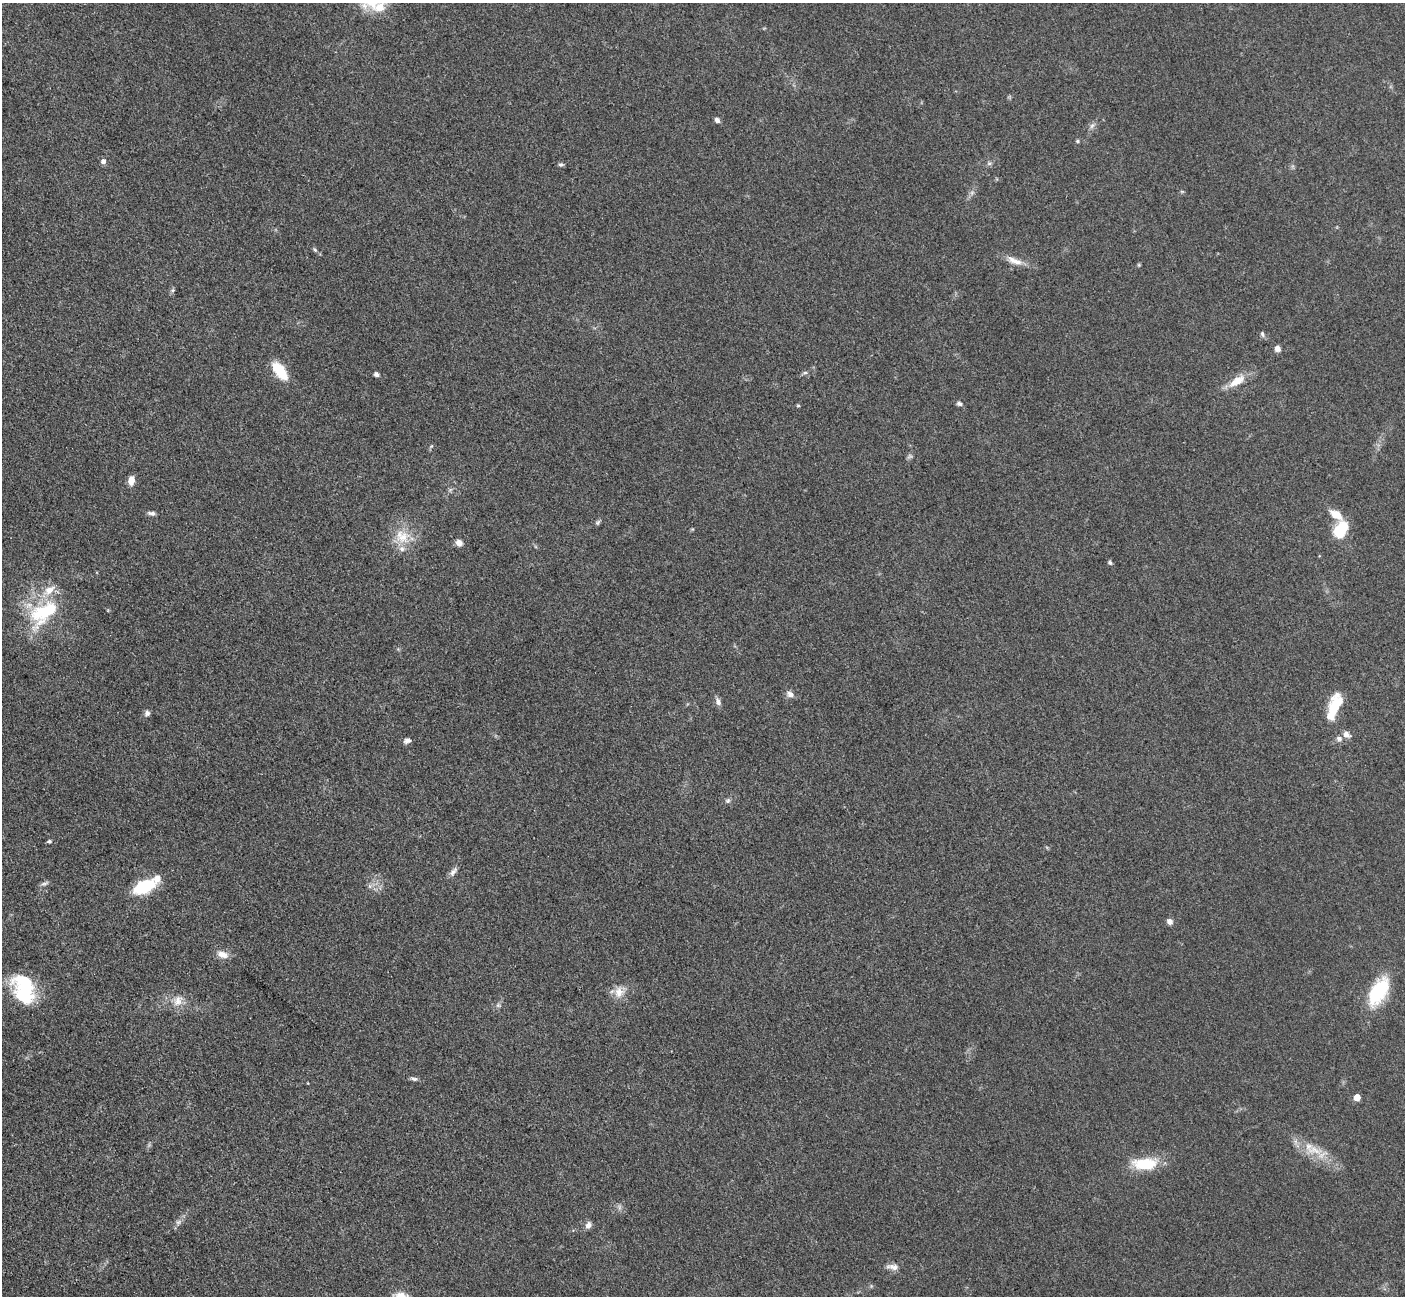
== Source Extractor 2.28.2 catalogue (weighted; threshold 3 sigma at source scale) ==
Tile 7 of 4 x 4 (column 3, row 2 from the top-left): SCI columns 2827-4229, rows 2885-4178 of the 5699 x 5661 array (HDU 1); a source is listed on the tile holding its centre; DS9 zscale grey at full resolution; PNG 1407 x 1298 px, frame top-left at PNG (2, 3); no overlay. Nothing masked; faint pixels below the display range render black.
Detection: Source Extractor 2.28.2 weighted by HDU 2 'WHT'; one run over the whole footprint, this tile lists its part. Background 0.0521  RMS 0.0055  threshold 0.0249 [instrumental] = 3 sigma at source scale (4.5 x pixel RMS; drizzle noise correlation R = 1.50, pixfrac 1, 0.05/0.05 arcsec/px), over >= 5 px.
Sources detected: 62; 1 too faint to see at this stretch — not listed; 3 inside a brighter listed object's ellipse — not listed separately; the other 58 listed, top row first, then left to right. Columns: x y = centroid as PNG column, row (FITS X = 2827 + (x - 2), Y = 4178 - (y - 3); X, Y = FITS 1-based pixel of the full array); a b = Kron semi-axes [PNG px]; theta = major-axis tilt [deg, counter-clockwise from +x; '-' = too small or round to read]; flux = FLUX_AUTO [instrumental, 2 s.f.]
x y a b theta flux
380 7 19 13 22 8.9
717 120 6 5 - 1.9
1092 126 9 6 62 1.8
1077 141 5 4 - 0.76
103 161 5 5 - 2.3
561 165 7 4 5 1.1
972 192 7 4 19 1.2
315 250 7 4 -53 0.95
1014 261 23 8 -23 5.8
1139 265 6 3 -72 0.62
173 290 7 4 88 0.95
1262 334 8 5 -87 1.2
1277 349 6 6 - 3
280 371 23 11 -53 15
805 373 7 5 7 1.1
376 374 6 5 - 1.6
1237 381 25 10 33 9.1
959 404 7 5 -23 1.5
798 406 4 4 - 0.68
431 446 6 4 70 0.7
131 480 8 5 79 6.3
152 513 10 5 -7 1.7
1336 514 18 9 -34 7.7
598 522 8 5 45 1.1
1341 529 20 13 56 16
403 537 21 16 39 13
459 543 8 7 - 3.3
1110 563 6 5 - 1.1
44 613 46 25 39 40
790 694 11 8 -32 2.5
718 702 10 6 -64 2.3
1334 707 31 11 70 18
147 713 7 7 - 1.8
1346 734 9 7 -44 3
1339 738 9 7 -24 2.1
407 741 9 6 15 2.1
728 801 7 6 - 1.3
49 841 5 4 - 1.1
453 872 14 6 52 2.4
45 883 12 5 22 1.5
370 886 7 4 72 1.1
144 887 24 12 23 26
1170 921 7 6 - 2.7
222 954 14 8 -17 4.9
24 990 31 21 -73 43
1378 991 29 14 60 37
619 992 16 14 75 6.6
178 1001 17 11 57 5.8
498 1005 6 6 - 1.1
414 1079 10 5 -16 1.4
1357 1097 5 5 - 7.8
1314 1150 26 12 -6 11
1145 1164 30 14 3 21
619 1207 7 5 -90 1.3
178 1222 9 7 35 2.1
588 1225 9 7 62 2.7
893 1267 18 7 -7 3.5
401 1295 18 11 -12 6.6
Isophote crosses this tile's border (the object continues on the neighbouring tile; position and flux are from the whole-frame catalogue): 1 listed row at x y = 401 1295